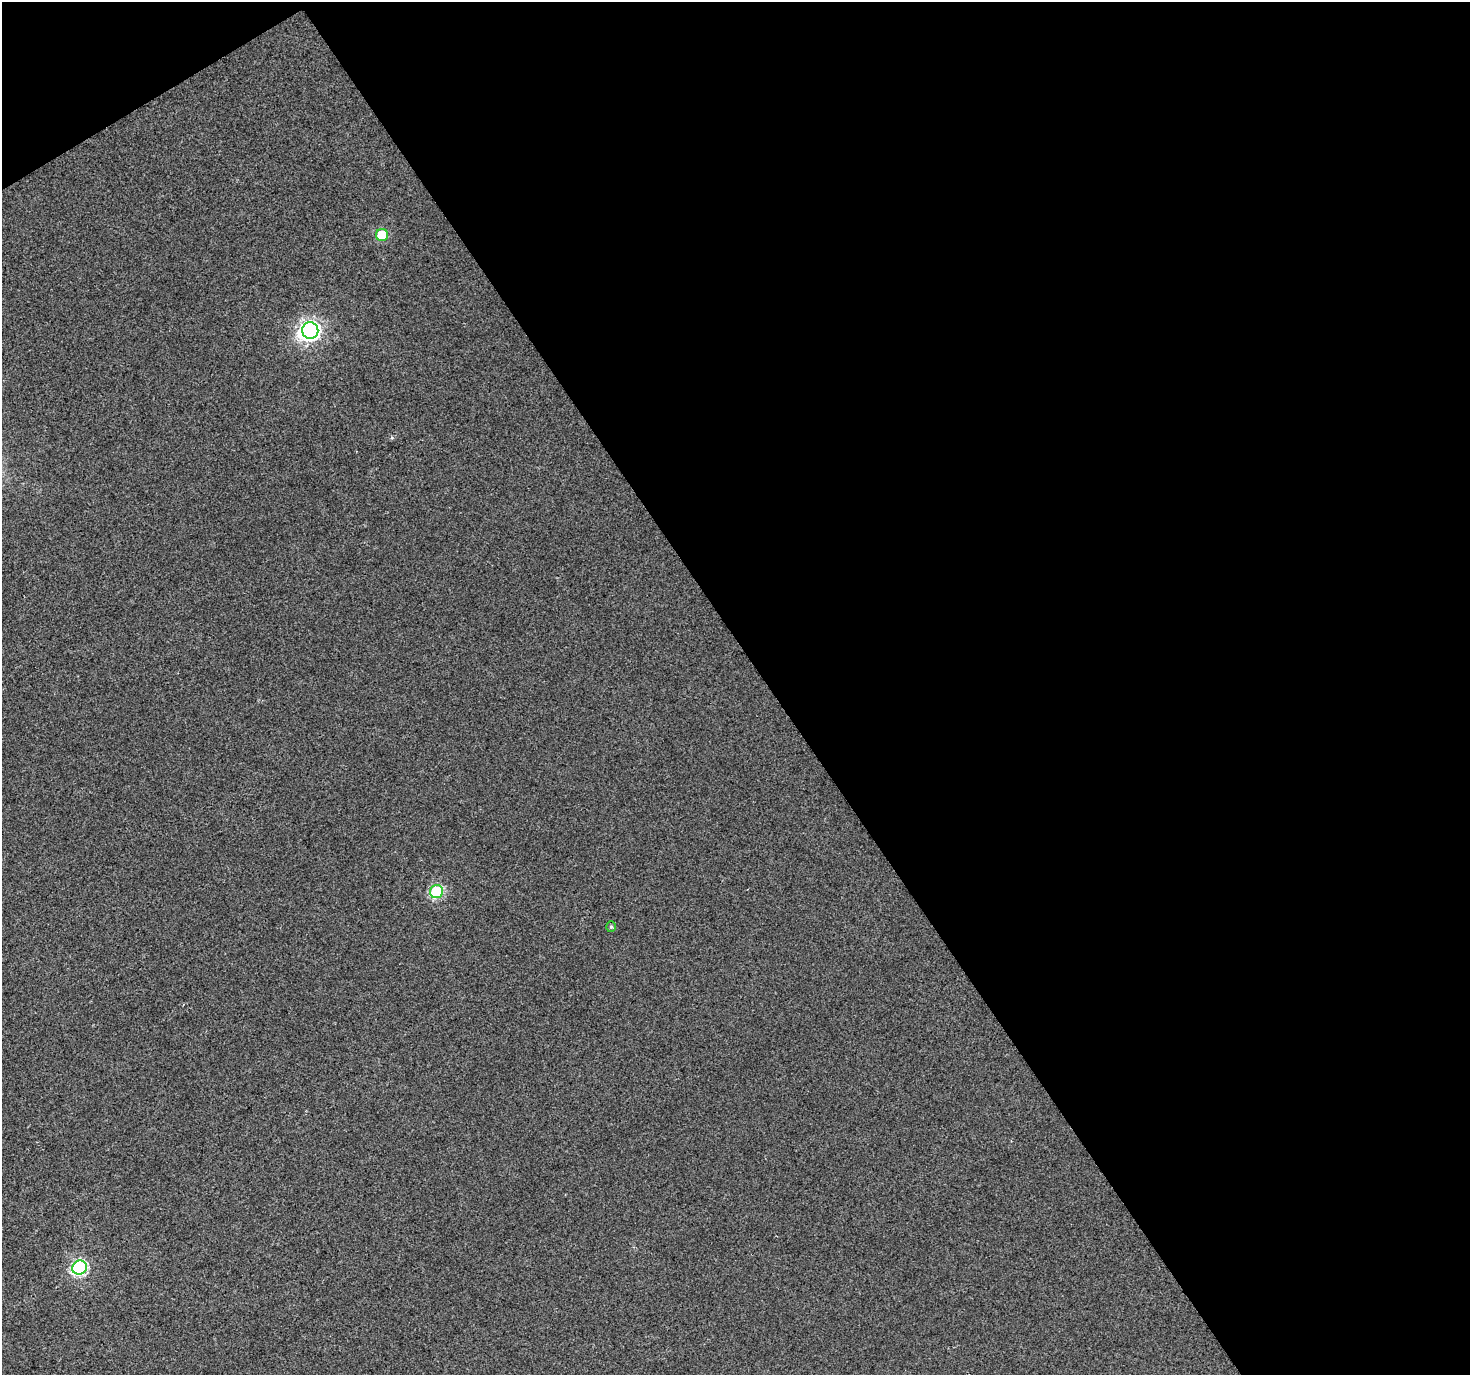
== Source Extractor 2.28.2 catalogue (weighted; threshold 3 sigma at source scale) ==
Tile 2 of 2 x 2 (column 2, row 1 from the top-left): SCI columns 1469-2936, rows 1458-2830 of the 2936 x 2896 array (HDU 1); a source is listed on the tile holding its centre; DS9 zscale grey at full resolution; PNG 1472 x 1377 px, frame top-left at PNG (2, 2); each listed source drawn as its Kron ellipse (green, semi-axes under 4 px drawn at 4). Shown black and unused: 49% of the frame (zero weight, under 2 of 3 exposures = <1% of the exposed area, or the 3 px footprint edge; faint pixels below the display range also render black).
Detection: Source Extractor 2.28.2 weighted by HDU 2 'WHT'; one run over the whole footprint, this tile lists its part. Background 0.0319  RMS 0.0085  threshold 0.0381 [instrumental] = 3 sigma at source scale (4.5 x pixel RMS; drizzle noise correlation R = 1.50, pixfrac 1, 0.0396/0.0396 arcsec/px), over >= 5 px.
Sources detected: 6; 1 inside a brighter object's white glare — neither listed nor drawn; the other 5 listed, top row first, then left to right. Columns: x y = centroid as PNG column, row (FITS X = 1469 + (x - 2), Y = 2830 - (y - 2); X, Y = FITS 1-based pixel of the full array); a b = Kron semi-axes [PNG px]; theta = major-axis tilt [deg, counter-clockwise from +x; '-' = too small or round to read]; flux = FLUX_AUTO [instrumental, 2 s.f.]
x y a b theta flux
382 235 6 6 - 33
310 331 8 8 - 310
436 892 7 6 - 71
611 927 5 4 - 1.4
79 1268 7 7 - 120